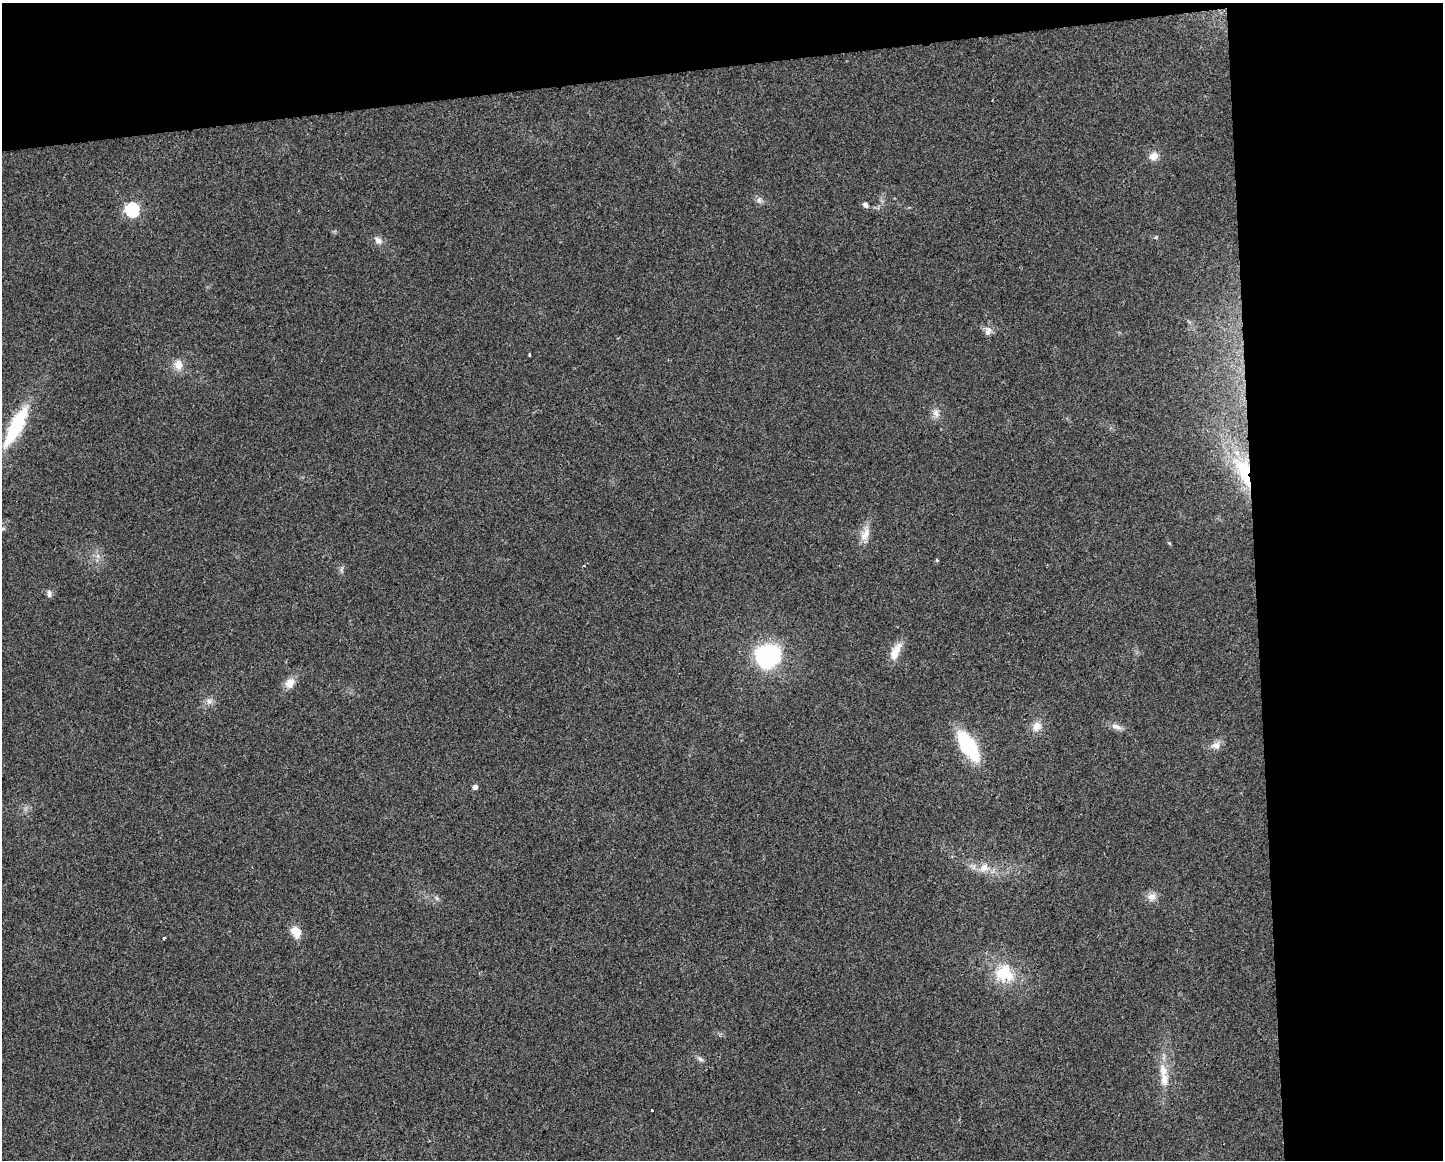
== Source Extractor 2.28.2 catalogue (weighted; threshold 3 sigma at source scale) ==
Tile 3 of 3 x 4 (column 3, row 1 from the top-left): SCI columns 2894-4334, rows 3476-4633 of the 4391 x 4633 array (HDU 1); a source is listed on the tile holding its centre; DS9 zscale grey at full resolution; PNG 1445 x 1162 px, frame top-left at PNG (2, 3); no overlay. Shown black and unused: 19% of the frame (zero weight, under 2 of 3 exposures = <1% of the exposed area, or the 3 px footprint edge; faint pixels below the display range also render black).
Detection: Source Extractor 2.28.2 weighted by HDU 2 'WHT'; one run over the whole footprint, this tile lists its part. Background 0.0515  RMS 0.0069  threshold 0.0308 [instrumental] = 3 sigma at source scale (4.5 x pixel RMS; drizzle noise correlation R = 1.50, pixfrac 1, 0.0396/0.0396 arcsec/px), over >= 5 px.
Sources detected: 35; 1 inside a brighter object's white glare — not listed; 1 inside a brighter listed object's ellipse — not listed separately; the other 33 listed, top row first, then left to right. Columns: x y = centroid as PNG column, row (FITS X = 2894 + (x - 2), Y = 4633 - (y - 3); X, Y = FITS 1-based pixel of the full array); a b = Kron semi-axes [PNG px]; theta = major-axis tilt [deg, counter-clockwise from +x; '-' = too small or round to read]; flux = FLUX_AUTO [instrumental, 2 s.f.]
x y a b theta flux
1153 156 10 9 - 5.9
759 200 8 6 -89 2.2
865 205 7 6 - 2.2
132 210 6 6 - 110
378 241 11 7 -42 3.9
989 329 11 8 -33 3.6
530 355 3 3 - 1.1
178 365 14 11 -75 6.6
936 413 13 8 -71 4.2
16 426 43 12 62 51
1243 471 51 20 -68 52
865 534 21 10 61 7.5
98 556 7 4 -72 1.7
937 560 4 3 - 0.92
342 569 11 4 83 1.5
49 593 11 5 -89 2
895 651 27 10 64 9.2
768 656 29 25 22 66
290 683 12 10 53 7.3
209 701 8 8 - 3
1037 726 14 11 55 6
1116 727 16 7 -16 4.1
1216 745 14 9 16 4.7
968 746 26 11 -58 63
475 787 4 4 - 3.6
984 868 15 11 17 7.6
1151 896 12 10 20 4.9
296 932 13 10 -68 9.3
164 938 3 2 - 0.92
1005 973 26 21 -73 25
700 1059 11 5 -26 1.9
1163 1071 17 11 -89 9.3
652 1110 3 3 - 1.1
Overlapping masked pixels (flux is a lower limit): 1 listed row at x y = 1243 471